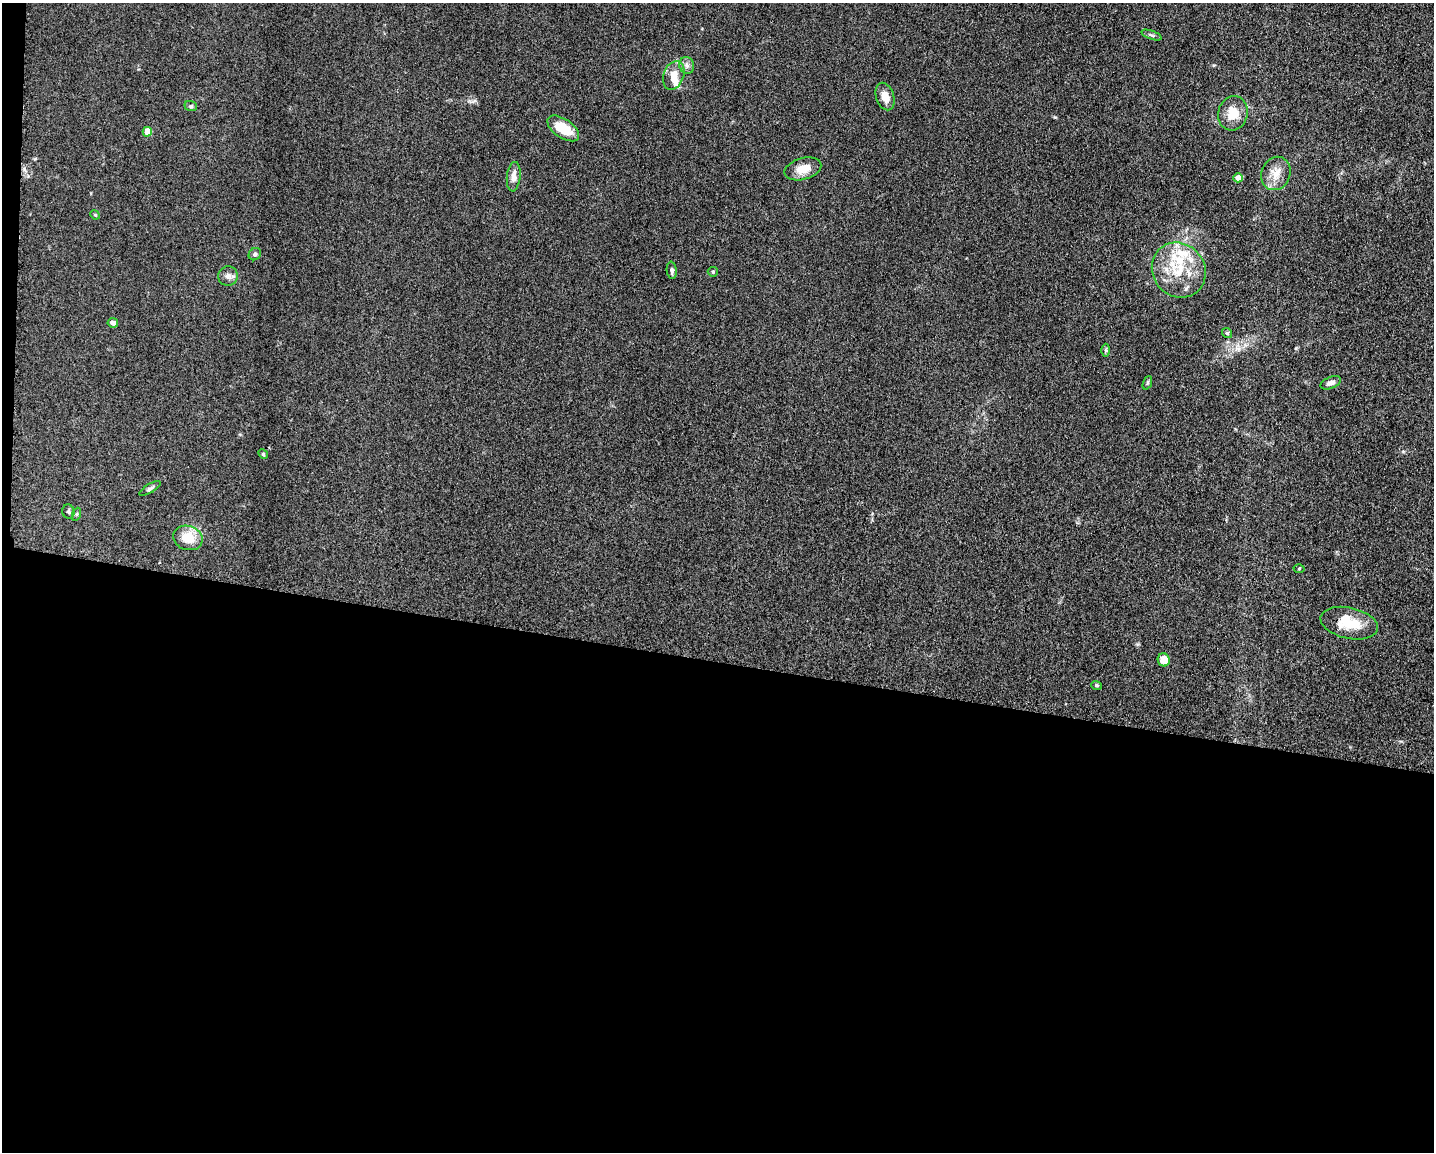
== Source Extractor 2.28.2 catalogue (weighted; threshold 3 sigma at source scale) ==
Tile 10 of 3 x 4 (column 1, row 4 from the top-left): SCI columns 228-1659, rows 9-1158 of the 4639 x 4618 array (HDU 1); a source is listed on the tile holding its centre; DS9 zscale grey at full resolution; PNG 1436 x 1154 px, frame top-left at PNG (2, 3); each listed source drawn as its Kron ellipse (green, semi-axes under 4 px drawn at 4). Shown black and unused: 43% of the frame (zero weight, under 3 of 5 exposures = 1% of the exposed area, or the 3 px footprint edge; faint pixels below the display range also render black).
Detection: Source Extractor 2.28.2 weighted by HDU 2 'WHT'; one run over the whole footprint, this tile lists its part. Background 0.0763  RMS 0.0066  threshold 0.0295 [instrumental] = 3 sigma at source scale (4.5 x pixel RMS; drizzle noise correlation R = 1.50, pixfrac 1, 0.05/0.05 arcsec/px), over >= 5 px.
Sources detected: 35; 3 inside a brighter listed object's ellipse — not listed separately; the other 32 listed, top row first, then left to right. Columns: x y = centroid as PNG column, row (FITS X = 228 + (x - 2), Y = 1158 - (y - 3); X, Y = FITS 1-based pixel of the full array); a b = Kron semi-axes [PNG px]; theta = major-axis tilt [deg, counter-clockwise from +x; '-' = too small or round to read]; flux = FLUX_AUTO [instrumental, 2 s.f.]
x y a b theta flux
1151 35 10 3 -19 1.2
687 65 8 7 - 2.3
674 75 15 10 69 6.9
885 97 14 9 -73 5.9
191 106 6 5 - 1
1233 113 17 14 74 12
563 128 18 9 -34 15
147 132 5 4 - 12
803 169 19 10 16 8.9
1276 173 17 14 68 9
514 177 15 6 84 4.7
1238 178 4 4 - 7.3
95 215 5 4 - 0.65
255 254 6 5 - 1.5
672 270 9 5 -84 1.7
1179 270 28 26 -51 28
713 272 5 5 - 0.83
228 276 10 9 - 2.9
113 323 5 4 - 2.5
1227 333 5 5 - 0.93
1106 350 6 4 -89 1.1
1147 383 7 4 67 0.87
1331 383 11 5 21 3.2
263 454 5 4 - 0.77
150 488 12 4 31 1.6
68 511 7 6 - 1.3
77 514 7 4 70 1
188 538 15 12 -18 14
1299 569 5 3 - 0.64
1349 623 29 15 -13 18
1164 660 6 6 - 7.7
1097 685 5 4 - 0.97